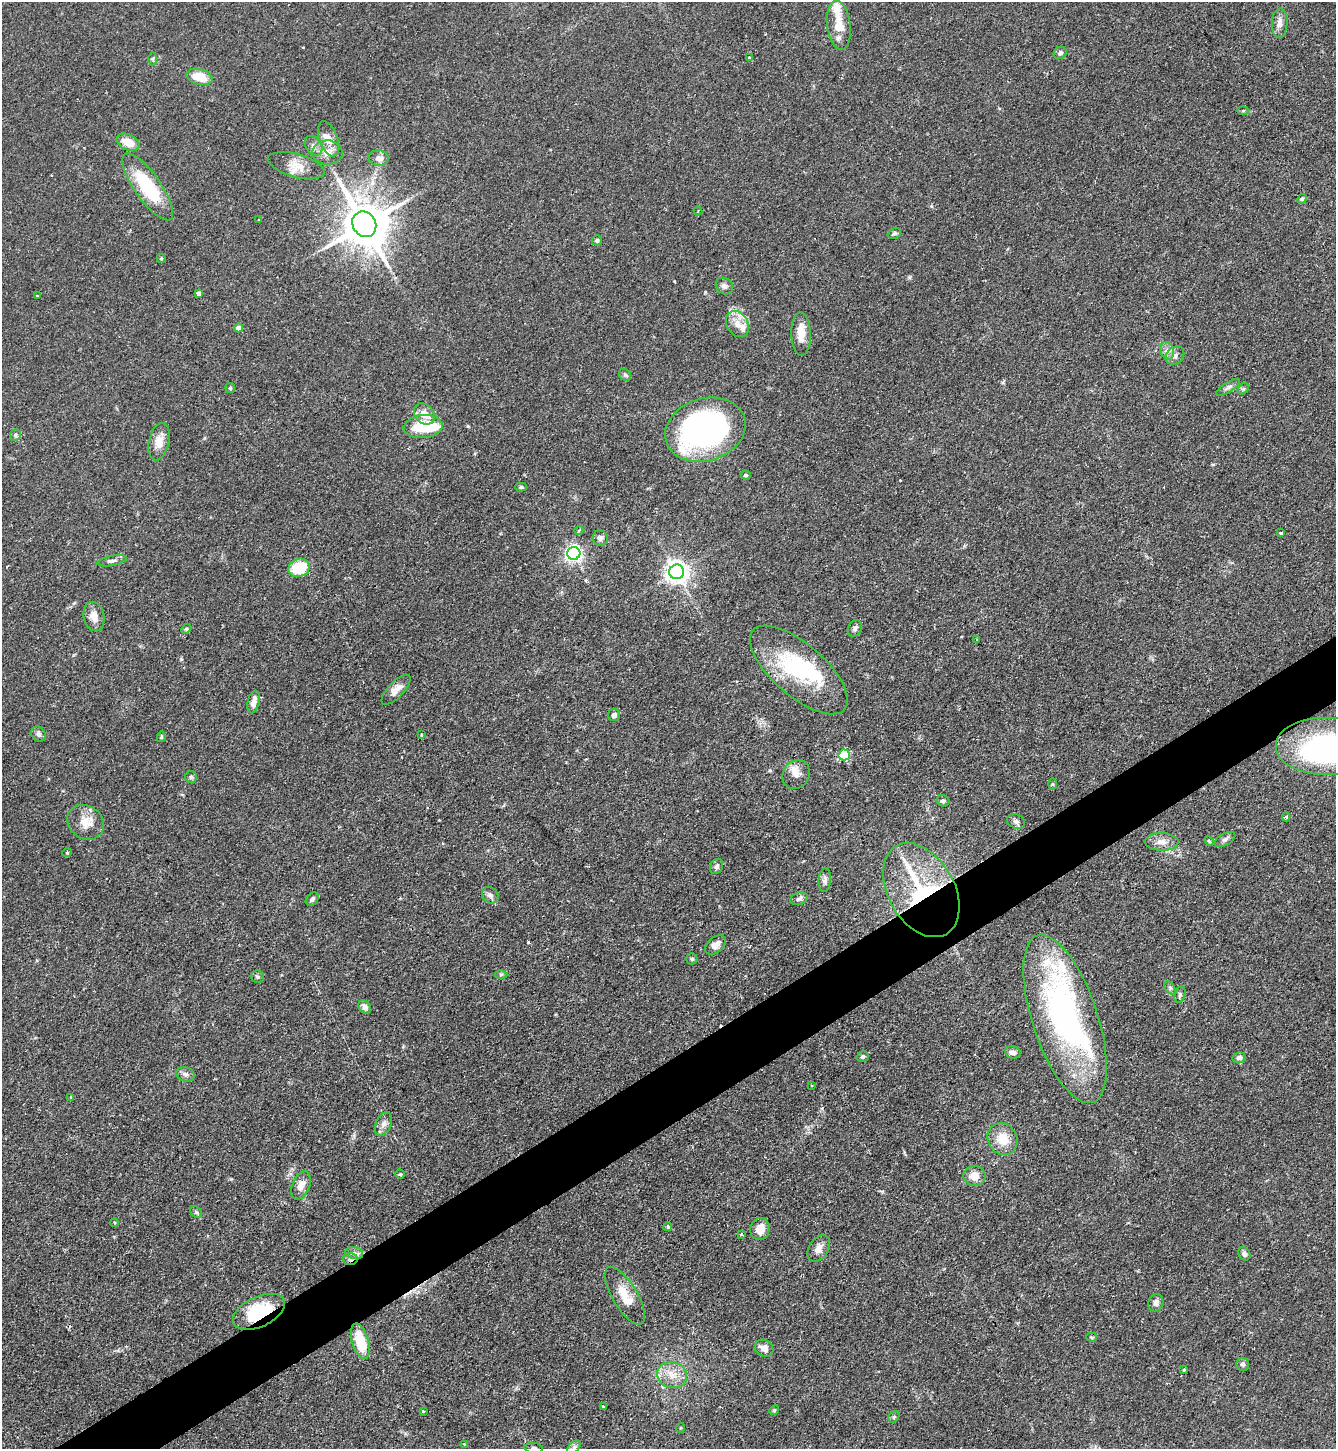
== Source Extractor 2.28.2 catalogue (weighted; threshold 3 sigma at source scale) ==
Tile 7 of 4 x 4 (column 3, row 2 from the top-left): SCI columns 2822-4155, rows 2895-4341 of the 5781 x 5789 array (HDU 1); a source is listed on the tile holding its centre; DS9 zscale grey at full resolution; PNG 1338 x 1451 px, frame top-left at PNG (2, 2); each listed source drawn as its Kron ellipse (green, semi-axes under 4 px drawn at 4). Shown black and unused: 4% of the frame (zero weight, under 2 of 3 exposures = <1% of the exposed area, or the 3 px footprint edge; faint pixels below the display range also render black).
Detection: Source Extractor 2.28.2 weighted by HDU 2 'WHT'; one run over the whole footprint, this tile lists its part. Background 0.06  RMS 0.0054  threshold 0.0242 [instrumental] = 3 sigma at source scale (4.5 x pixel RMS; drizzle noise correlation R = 1.50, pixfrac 1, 0.05/0.05 arcsec/px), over >= 5 px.
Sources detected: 135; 3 inside a brighter object's white glare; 3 cosmic-ray / hot-pixel residue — neither listed nor drawn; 7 inside a brighter listed object's ellipse — not listed separately; the other 122 listed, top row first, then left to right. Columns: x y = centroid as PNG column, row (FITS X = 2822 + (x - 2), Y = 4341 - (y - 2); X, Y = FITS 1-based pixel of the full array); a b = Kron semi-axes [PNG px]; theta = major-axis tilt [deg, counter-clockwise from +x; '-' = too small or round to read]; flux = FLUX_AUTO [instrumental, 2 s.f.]
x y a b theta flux
1280 23 15 8 87 3.5
839 25 25 12 -82 11
1060 53 7 5 34 1.7
749 57 3 3 - 0.49
153 59 7 4 -90 0.85
199 77 13 8 -15 11
1243 111 6 4 1 0.71
329 139 18 9 -70 4.9
128 142 12 8 -25 7.7
314 146 11 8 -56 2.7
327 152 15 12 -1 6.1
379 158 10 8 -8 3.2
296 166 29 11 -16 8.2
148 187 40 13 -55 34
1302 199 5 4 - 1
698 211 4 2 - 0.61
259 220 3 3 - 3.1
364 224 13 11 -57 2200
894 233 7 5 26 1
597 240 5 5 - 0.96
161 258 4 4 - 0.53
724 286 9 8 - 2.1
199 293 4 4 - 1.2
37 295 3 2 - 0.42
737 324 14 10 -58 5.8
239 328 4 4 - 4.2
801 334 21 10 -88 7.7
1167 351 9 6 -70 2.6
1175 356 10 8 42 2.5
625 375 6 5 - 0.99
1228 387 14 5 32 1.8
230 388 5 5 - 0.72
1243 389 6 5 - 0.89
424 414 12 9 -47 5.5
423 427 19 11 6 21
705 430 41 31 18 160
15 435 6 5 - 1.1
159 441 19 10 78 6.7
746 475 5 4 - 1
521 487 6 4 -1 1
579 530 4 3 - 0.55
1281 533 4 3 - 0.94
600 538 8 7 - 2
574 553 6 6 - 190
112 561 15 5 11 1.8
299 568 11 9 19 21
677 572 7 7 - 420
94 616 15 10 -77 5.2
855 628 9 6 61 1.6
186 629 5 4 - 0.74
977 640 3 2 - 0.61
799 670 60 26 -41 53
396 690 19 8 46 4.9
254 702 11 6 77 4.3
614 715 6 6 - 1.6
38 734 8 7 - 1.9
421 735 4 3 - 0.72
161 737 5 4 - 0.65
1326 746 51 29 0 150
844 755 6 5 - 49
796 774 15 13 57 5.3
191 777 6 6 - 1.1
1053 784 6 4 88 0.68
943 801 6 5 - 1.1
1286 817 4 3 - 0.91
1016 821 9 7 -23 1.8
86 822 19 16 -36 8.5
1225 839 11 6 29 1.8
1209 841 5 3 - 0.58
1162 842 17 9 -2 4.6
67 853 5 3 - 0.46
717 866 8 6 61 1.8
825 880 12 6 85 2
921 890 51 33 -60 74
490 895 9 7 -44 1.9
312 899 7 5 46 1.7
799 899 9 6 17 1.7
716 945 12 7 40 3.7
692 959 5 5 - 0.88
501 974 6 4 1 0.84
257 977 7 6 - 1.1
1170 988 7 4 -56 1.2
1180 994 8 5 74 1.2
365 1007 7 5 -52 2.5
1065 1019 88 32 -72 160
1013 1052 8 6 -16 2.5
863 1057 6 5 - 1.3
1239 1058 7 5 9 1.9
185 1074 9 7 -17 2
812 1085 3 3 - 0.5
71 1097 4 2 - 0.45
383 1124 12 7 66 2.9
1003 1139 16 14 -60 10
400 1174 4 4 - 0.7
974 1176 11 10 - 5.9
301 1185 15 8 68 4.8
196 1212 6 5 - 1
115 1223 4 3 - 0.49
668 1227 4 4 - 1.3
760 1229 11 9 72 6.3
742 1234 4 3 - 0.9
819 1249 14 9 57 4.2
354 1253 9 6 -10 2
1244 1254 7 5 -62 1.7
350 1259 7 6 - 1.6
625 1296 33 12 -59 10
1156 1303 9 7 67 2.1
259 1312 28 15 25 28
1091 1337 5 4 - 0.72
360 1341 18 8 -74 18
764 1348 10 8 -34 3.7
1243 1364 6 6 - 1.3
1184 1370 4 3 - 0.76
672 1375 15 13 -16 7.8
603 1407 3 2 - 0.73
774 1410 5 4 - 0.7
423 1411 3 3 - 0.62
894 1417 6 5 - 0.86
680 1428 5 3 - 0.43
464 1444 3 2 - 0.51
574 1447 8 5 44 1.6
534 1448 9 5 -8 1.5
Overlapping masked pixels (flux is a lower limit): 3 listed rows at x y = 921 890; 350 1259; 259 1312
Isophote crosses this tile's border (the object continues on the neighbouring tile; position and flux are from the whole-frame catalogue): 2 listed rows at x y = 1326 746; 534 1448